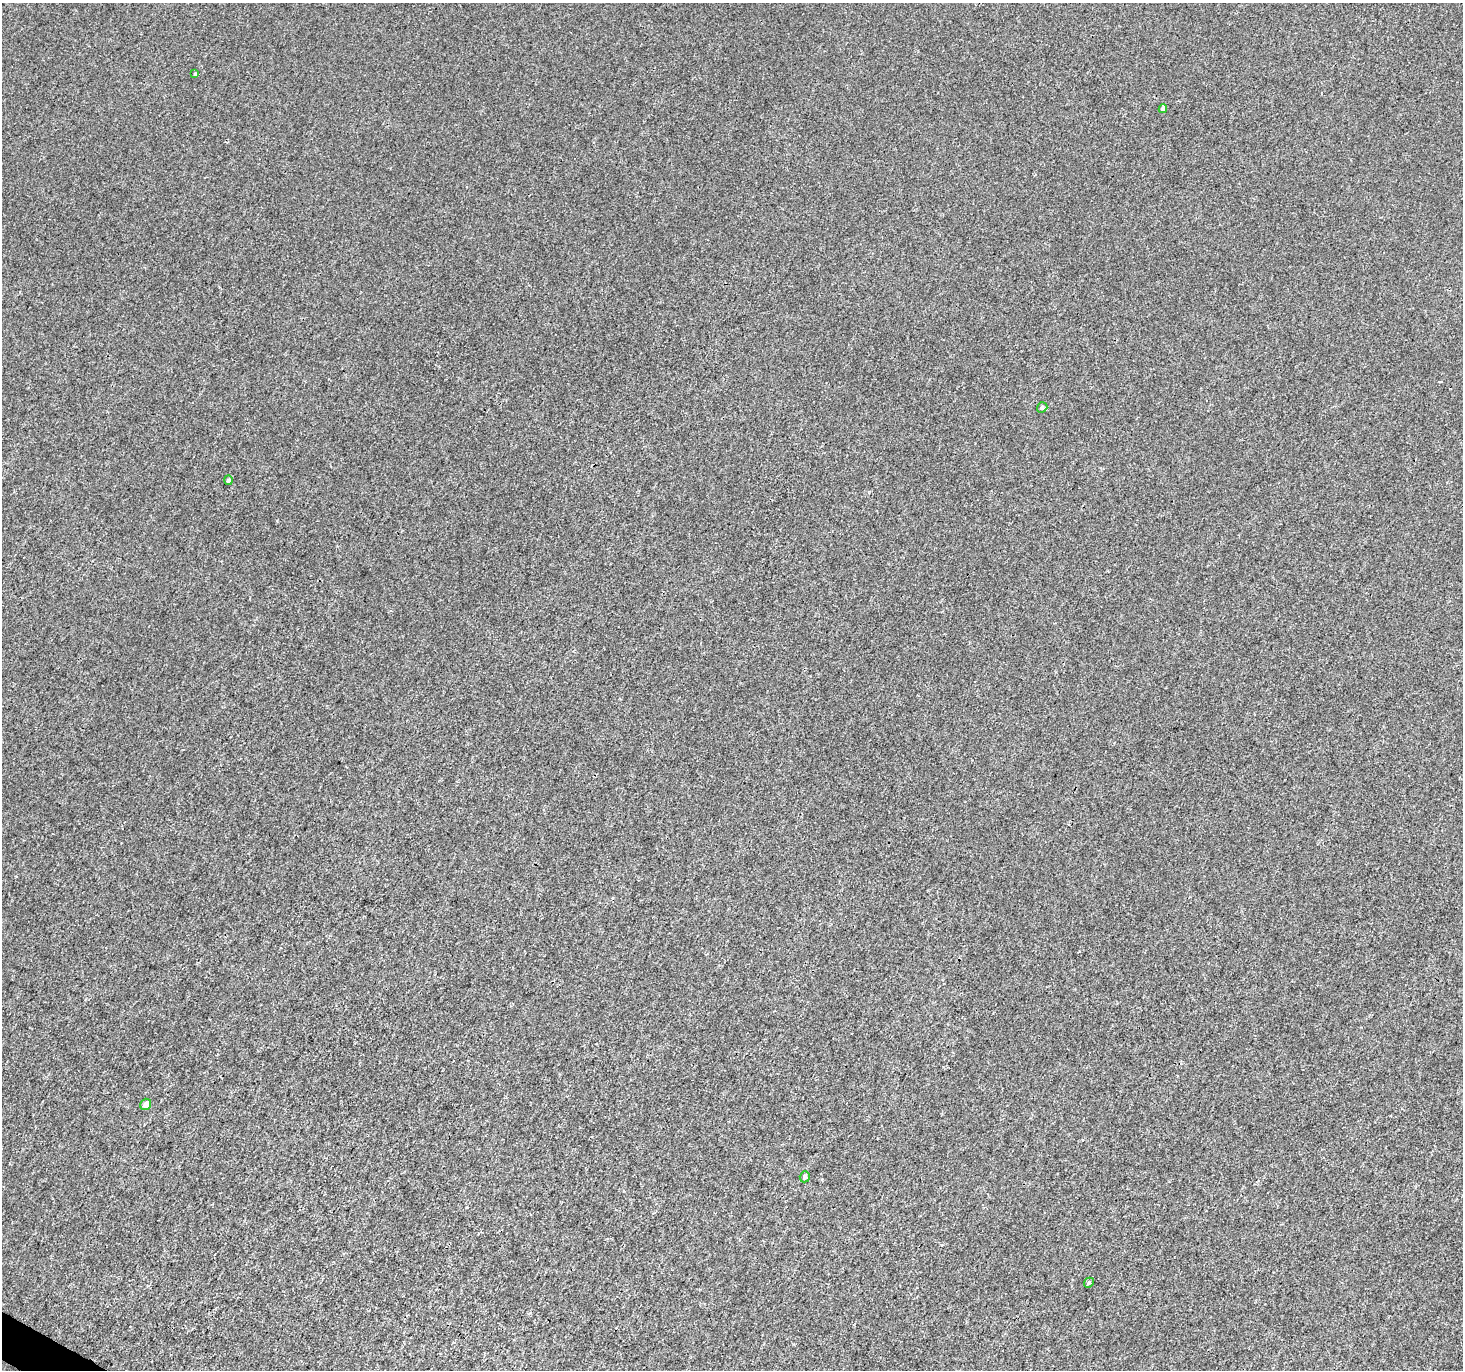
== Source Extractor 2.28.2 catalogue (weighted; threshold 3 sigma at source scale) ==
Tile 7 of 4 x 4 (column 3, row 2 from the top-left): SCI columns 2922-4382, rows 2934-4301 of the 5855 x 5932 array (HDU 1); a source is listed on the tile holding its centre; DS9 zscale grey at full resolution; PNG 1465 x 1372 px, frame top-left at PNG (2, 3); each listed source drawn as its Kron ellipse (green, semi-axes under 4 px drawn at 4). Shown black and unused: <1% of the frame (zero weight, under 3 of 4 exposures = <1% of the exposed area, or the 3 px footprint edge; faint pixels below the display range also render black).
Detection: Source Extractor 2.28.2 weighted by HDU 2 'WHT'; one run over the whole footprint, this tile lists its part. Background 1.56e-04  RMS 0.0024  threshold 0.0106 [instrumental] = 3 sigma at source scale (4.5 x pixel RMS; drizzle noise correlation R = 1.50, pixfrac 1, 0.0396/0.0396 arcsec/px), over >= 5 px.
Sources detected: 7; all 7 listed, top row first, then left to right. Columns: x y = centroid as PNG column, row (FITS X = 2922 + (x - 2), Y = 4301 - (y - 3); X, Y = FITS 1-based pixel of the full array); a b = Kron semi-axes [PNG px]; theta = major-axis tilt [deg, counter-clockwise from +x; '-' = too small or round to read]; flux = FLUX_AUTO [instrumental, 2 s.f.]
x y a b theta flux
195 74 4 3 - 0.26
1163 108 4 4 - 1.1
1042 407 5 5 - 0.7
228 480 5 4 - 0.7
146 1104 6 5 - 1.5
805 1177 5 5 - 0.69
1089 1283 5 4 - 0.36